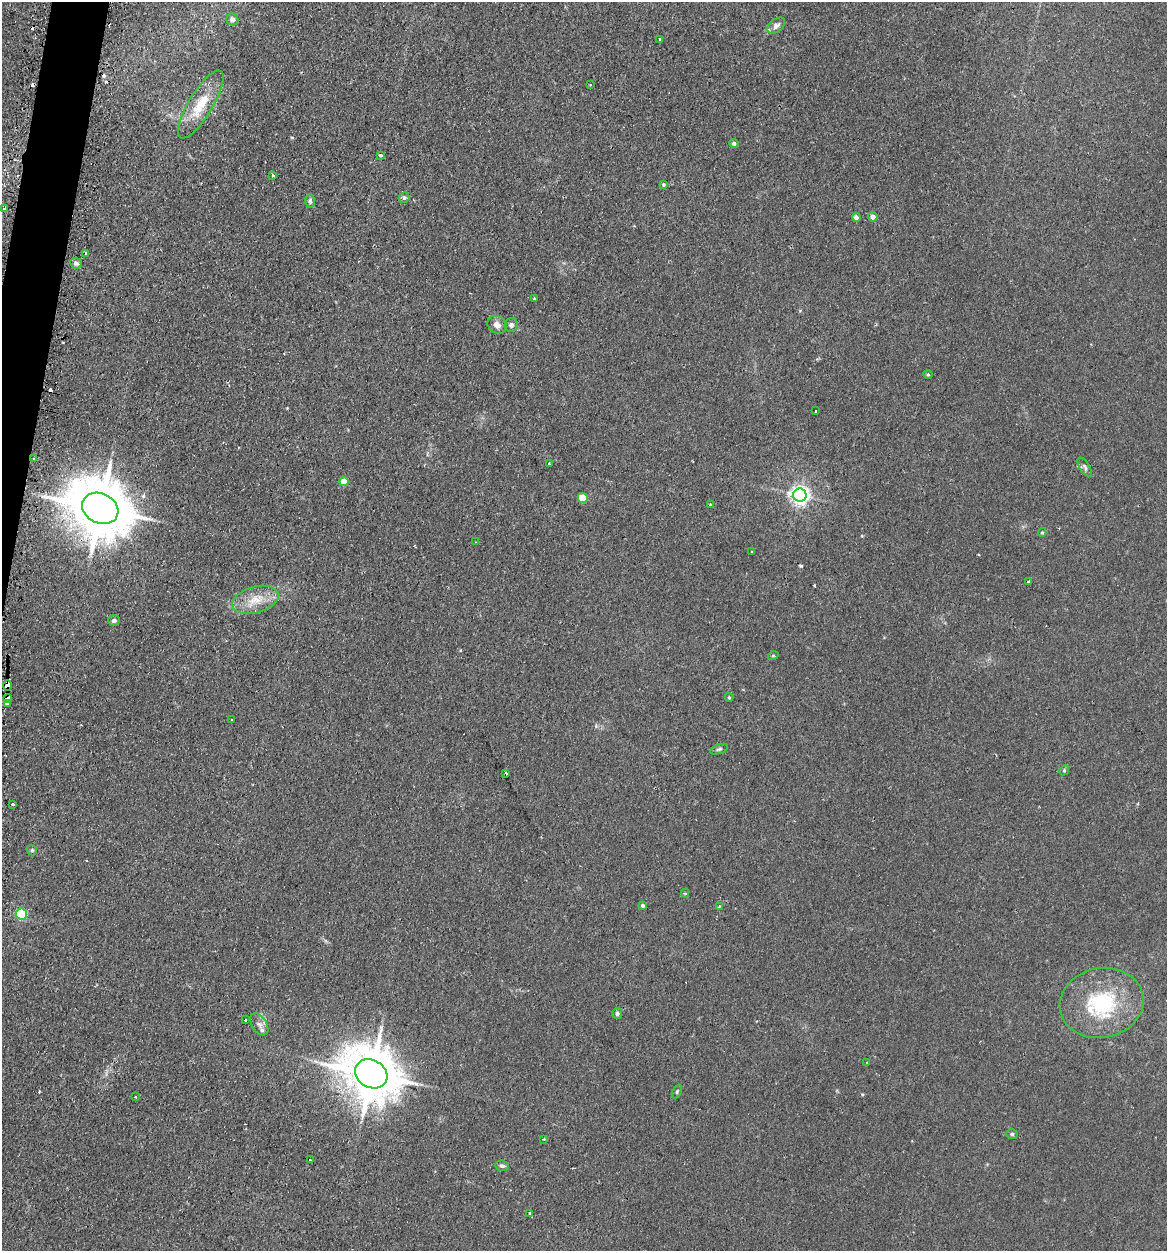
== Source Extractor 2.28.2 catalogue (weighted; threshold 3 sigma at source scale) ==
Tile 11 of 4 x 4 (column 3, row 3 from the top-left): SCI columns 2510-3674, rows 1454-2702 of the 5198 x 5223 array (HDU 1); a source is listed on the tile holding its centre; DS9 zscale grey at full resolution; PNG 1169 x 1253 px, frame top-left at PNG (2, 2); each listed source drawn as its Kron ellipse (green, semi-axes under 4 px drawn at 4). Shown black and unused: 2% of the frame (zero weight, under 2 of 3 exposures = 3% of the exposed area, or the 3 px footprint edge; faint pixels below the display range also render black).
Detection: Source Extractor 2.28.2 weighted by HDU 2 'WHT'; one run over the whole footprint, this tile lists its part. Background 0.0425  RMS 0.0057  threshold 0.0255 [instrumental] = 3 sigma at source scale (4.5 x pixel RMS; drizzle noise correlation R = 1.50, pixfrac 1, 0.05/0.05 arcsec/px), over >= 5 px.
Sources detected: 75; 8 cosmic-ray / hot-pixel residue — neither listed nor drawn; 4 inside a brighter listed object's ellipse — not listed separately; the other 63 listed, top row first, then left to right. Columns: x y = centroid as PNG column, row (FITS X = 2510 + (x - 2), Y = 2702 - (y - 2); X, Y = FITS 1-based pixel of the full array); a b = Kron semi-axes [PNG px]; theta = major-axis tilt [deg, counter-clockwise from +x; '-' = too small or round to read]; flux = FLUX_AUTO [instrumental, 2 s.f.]
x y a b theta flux
232 19 6 6 - 2
776 25 10 6 37 2.3
660 39 3 2 - 0.57
590 85 3 3 - 0.43
201 104 39 12 59 18
734 143 5 4 - 1.5
380 155 3 3 - 1.9
273 175 3 3 - 1
664 184 4 4 - 0.78
404 198 5 5 - 1.2
310 201 7 5 89 1.4
5 209 4 3 - 3.6
856 217 4 4 - 2.7
873 217 5 4 - 2.6
86 253 3 3 - 0.81
76 263 6 5 - 2.1
534 299 3 3 - 0.79
497 325 10 8 -34 2.9
511 325 7 6 - 2
928 374 4 4 - 0.66
816 411 3 3 - 1.3
34 459 2 2 - 0.63
549 464 3 3 - 1.5
1085 467 11 5 -57 1.5
344 482 4 4 - 8.7
800 495 6 6 - 260
583 498 5 5 - 15
711 505 4 3 - 2.8
100 508 19 14 -26 3800
1042 532 4 4 - 0.66
476 542 3 2 - 0.37
752 551 3 2 - 0.41
1029 582 3 3 - 0.86
255 600 24 13 15 11
114 620 5 5 - 2.2
773 656 5 3 - 0.54
7 685 5 3 - 59
729 697 4 3 - 0.73
8 699 4 3 - 26
7 703 3 3 - 36
232 720 2 2 - 0.59
719 749 9 4 18 1.2
1064 770 5 4 - 0.92
506 773 3 2 - 0.71
13 804 3 3 - 1
32 850 5 4 - 0.73
685 893 4 3 - 0.86
643 905 4 4 - 1.6
719 906 3 3 - 0.58
21 914 6 5 - 48
1102 1003 42 35 11 47
617 1013 5 5 - 1.2
245 1020 3 2 - 0.82
259 1024 12 7 -57 2.8
867 1063 3 2 - 0.44
371 1074 17 14 -29 2900
677 1092 7 4 64 0.85
135 1097 3 2 - 0.81
1012 1134 5 5 - 1.1
544 1139 3 3 - 0.63
310 1160 3 3 - 0.61
502 1166 7 5 -8 1.4
529 1214 4 3 - 6.5
Overlapping masked pixels (flux is a lower limit): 4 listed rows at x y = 100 508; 7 685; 8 699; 7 703